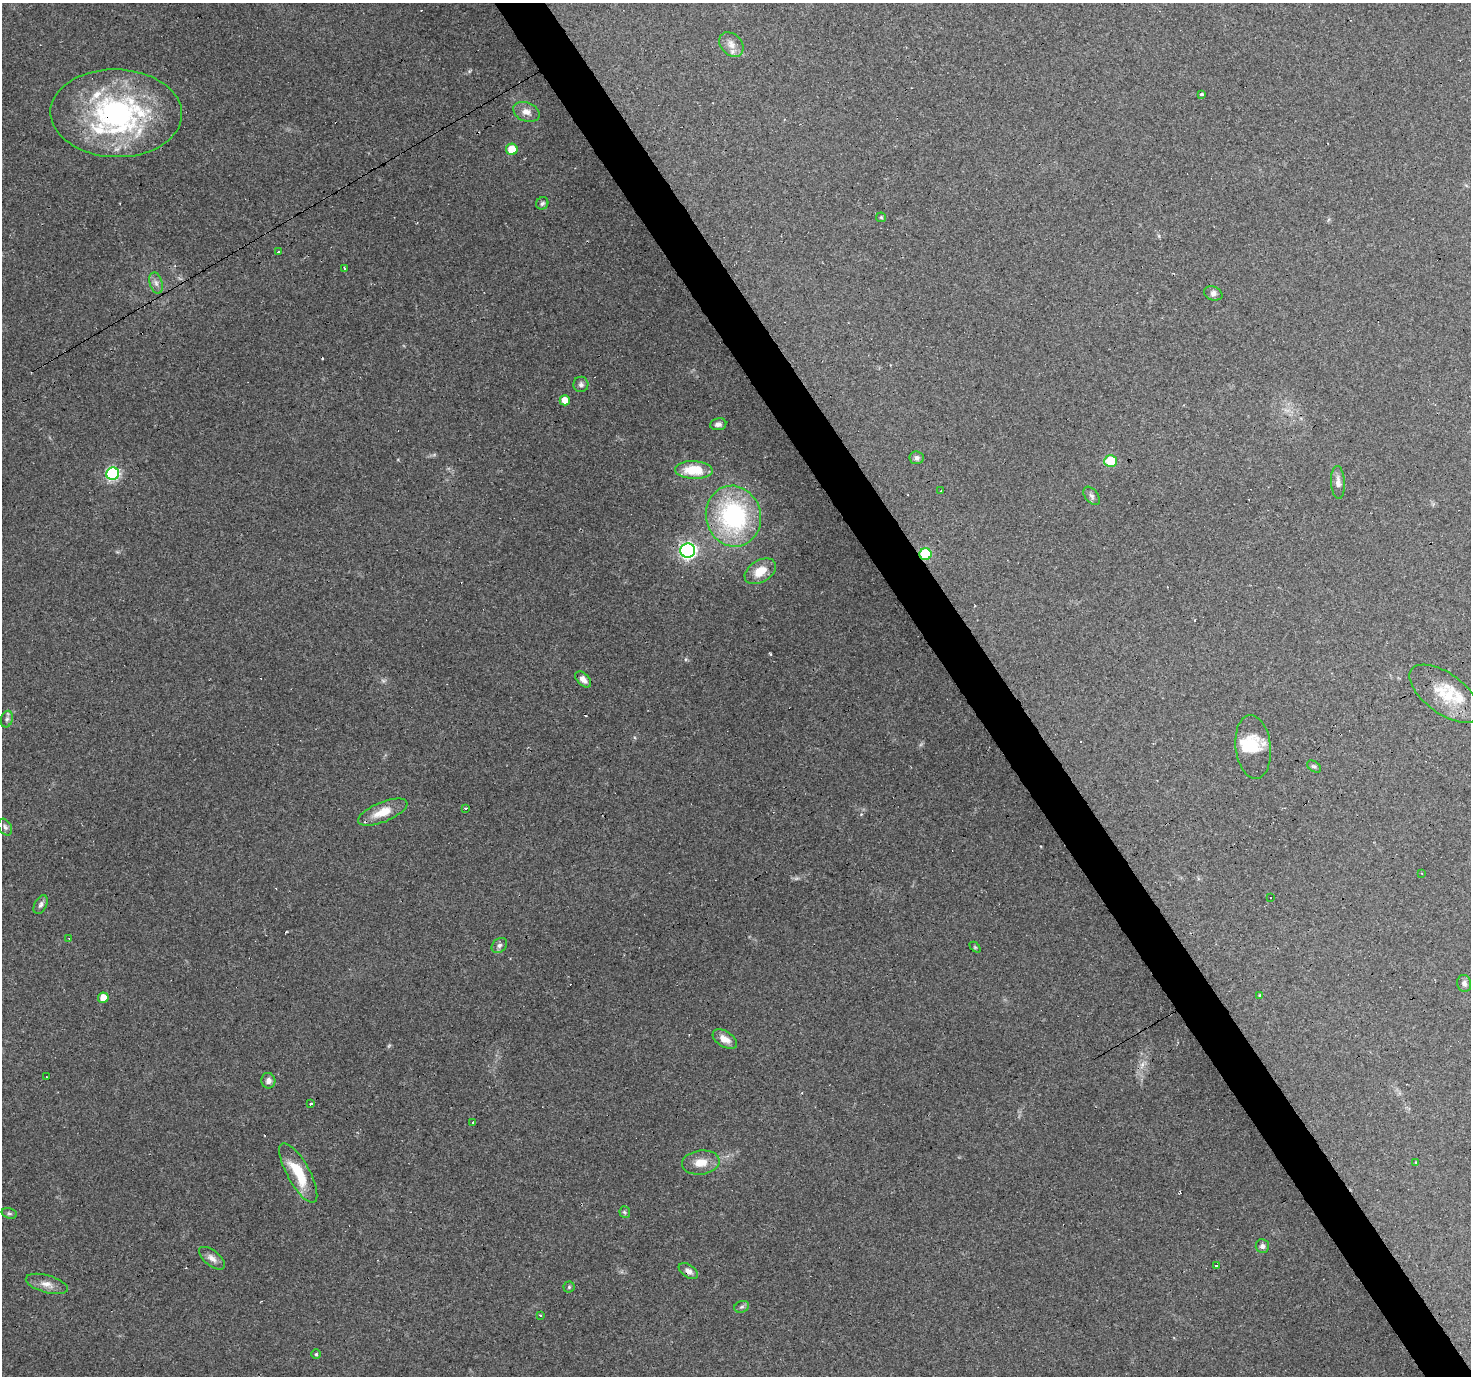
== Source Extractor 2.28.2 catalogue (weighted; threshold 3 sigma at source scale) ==
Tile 6 of 4 x 4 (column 2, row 2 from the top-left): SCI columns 1469-2937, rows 2923-4296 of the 5874 x 5782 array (HDU 1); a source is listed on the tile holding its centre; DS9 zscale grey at full resolution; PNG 1473 x 1378 px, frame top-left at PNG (2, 3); each listed source drawn as its Kron ellipse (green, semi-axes under 4 px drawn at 4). Shown black and unused: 3% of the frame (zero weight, under 3 of 4 exposures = <1% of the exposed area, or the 3 px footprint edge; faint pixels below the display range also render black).
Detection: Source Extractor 2.28.2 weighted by HDU 2 'WHT'; one run over the whole footprint, this tile lists its part. Background 0.256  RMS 0.0082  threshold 0.0369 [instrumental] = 3 sigma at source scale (4.5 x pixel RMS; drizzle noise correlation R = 1.50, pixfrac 1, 0.0396/0.0396 arcsec/px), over >= 5 px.
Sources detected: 77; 1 too faint to see at this stretch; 1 inside a brighter object's white glare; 9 cosmic-ray / hot-pixel residue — neither listed nor drawn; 5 inside a brighter listed object's ellipse — not listed separately; the other 61 listed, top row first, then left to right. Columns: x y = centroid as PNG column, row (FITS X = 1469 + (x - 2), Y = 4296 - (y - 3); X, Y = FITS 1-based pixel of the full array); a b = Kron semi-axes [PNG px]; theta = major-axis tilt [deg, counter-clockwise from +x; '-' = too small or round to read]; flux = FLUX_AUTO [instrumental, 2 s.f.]
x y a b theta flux
731 45 14 10 -47 6.8
1201 94 3 3 - 11
526 112 14 9 -23 6.7
116 113 66 44 -1 180
512 149 6 5 - 18
542 203 6 6 - 1.8
881 217 5 5 - 1
278 252 3 3 - 1.8
344 268 3 3 - 1.2
156 283 11 6 -74 3.6
1213 293 9 7 -18 3
581 384 8 7 - 2.6
565 400 5 5 - 10
718 424 8 6 8 3.2
917 458 7 6 - 2.3
1111 461 6 6 - 29
694 470 19 9 -3 26
113 474 6 6 - 120
1338 482 16 7 -86 4.6
941 491 3 2 - 1.1
1092 496 10 6 -52 2.5
733 516 30 27 -75 110
688 550 7 7 - 230
926 554 6 6 - 60
760 571 17 11 32 14
583 679 9 6 -46 4.5
1445 694 41 20 -36 30
7 719 8 6 73 2.2
1253 747 32 17 -84 23
1314 767 7 5 -34 1.5
465 808 3 3 - 1.6
383 812 26 10 22 16
5 827 9 6 -62 2.4
1421 873 3 2 - 1.3
1270 898 3 2 - 0.86
41 905 10 6 63 2.6
69 938 3 2 - 0.61
499 945 8 6 44 2.7
975 947 6 4 -45 0.97
1464 983 8 7 - 3
1260 995 4 3 - 0.79
103 998 5 5 - 10
725 1039 13 7 -33 7.6
46 1077 2 2 - 0.59
268 1081 8 7 - 3.5
310 1104 3 3 - 6.9
473 1122 3 3 - 1.8
701 1162 19 12 6 12
1416 1162 4 3 - 0.68
298 1173 33 11 -61 29
625 1212 6 5 - 1.4
9 1213 8 5 -16 1.6
1262 1246 7 6 - 2.8
212 1258 15 7 -39 5.2
1216 1265 3 3 - 13
688 1271 11 6 -35 4.1
47 1284 21 8 -16 7.6
569 1287 5 5 - 1.3
742 1307 7 5 20 1.7
540 1315 3 3 - 1.5
316 1354 4 4 - 1
Overlapping masked pixels (flux is a lower limit): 3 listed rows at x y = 116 113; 926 554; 688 1271